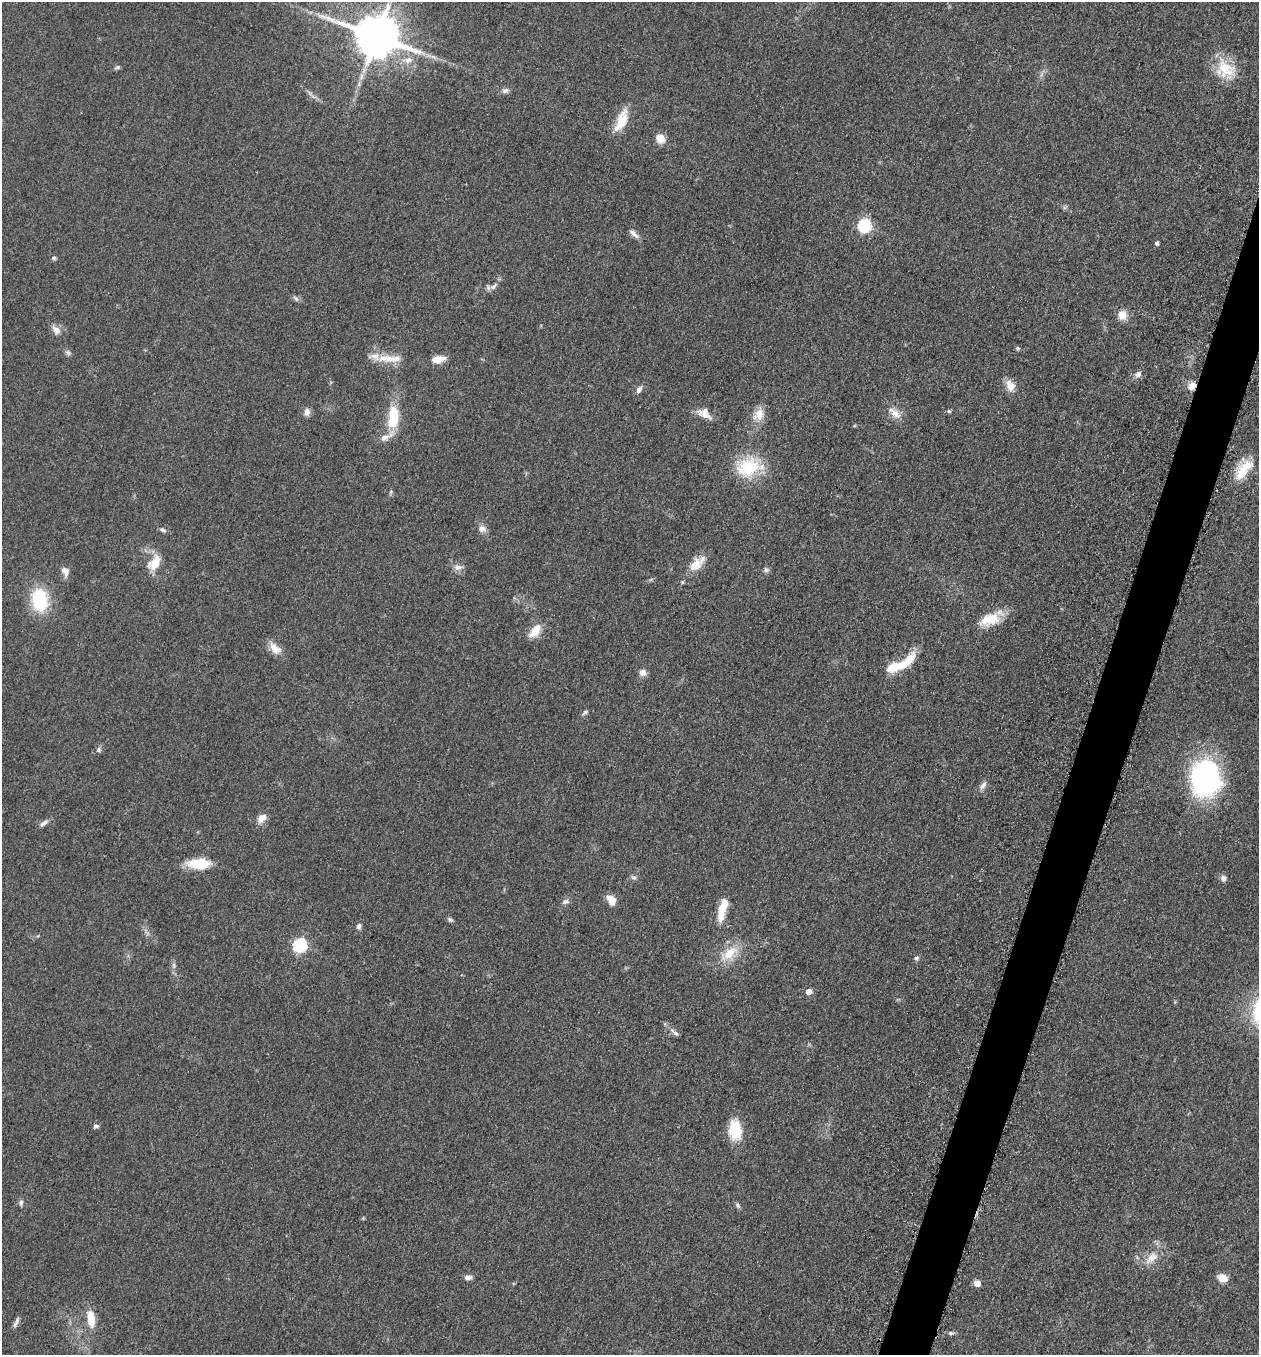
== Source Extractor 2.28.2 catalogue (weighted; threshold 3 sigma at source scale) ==
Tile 10 of 4 x 4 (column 2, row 3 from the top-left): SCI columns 1455-2711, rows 1370-2722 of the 5505 x 5461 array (HDU 1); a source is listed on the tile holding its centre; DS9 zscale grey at full resolution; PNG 1261 x 1357 px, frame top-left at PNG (2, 2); no overlay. Shown black and unused: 3% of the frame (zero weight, under 3 of 5 exposures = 3% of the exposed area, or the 3 px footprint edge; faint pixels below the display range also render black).
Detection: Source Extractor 2.28.2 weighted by HDU 2 'WHT'; one run over the whole footprint, this tile lists its part. Background 0.0606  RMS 0.0062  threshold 0.0279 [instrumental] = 3 sigma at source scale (4.5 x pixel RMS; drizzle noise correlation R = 1.50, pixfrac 1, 0.05/0.05 arcsec/px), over >= 5 px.
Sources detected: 83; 1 inside a brighter object's white glare — not listed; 7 inside a brighter listed object's ellipse — not listed separately; the other 75 listed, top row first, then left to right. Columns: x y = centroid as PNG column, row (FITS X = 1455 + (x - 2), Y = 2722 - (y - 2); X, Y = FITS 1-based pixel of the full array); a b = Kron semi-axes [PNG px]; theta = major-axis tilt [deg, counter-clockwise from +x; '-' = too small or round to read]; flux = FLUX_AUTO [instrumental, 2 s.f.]
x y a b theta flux
376 36 13 12 - 2500
408 60 11 9 29 4.9
117 67 8 5 21 1.2
1225 69 27 23 -38 19
505 90 9 7 7 2.2
621 121 27 11 67 15
660 138 11 10 - 6.4
865 225 6 6 - 87
636 235 9 7 -28 2.5
1157 243 4 4 - 1.8
54 258 6 4 0 1.1
493 286 12 6 43 2.8
296 298 10 5 -42 1.6
1122 315 13 12 - 6.1
56 330 13 9 -51 4.2
1017 348 7 5 -15 1
68 353 9 6 -37 1.7
389 359 20 12 2 10
438 359 17 9 10 6.4
1138 374 9 8 - 2.7
1010 386 16 12 -75 5.9
1192 386 10 8 41 5.2
639 390 11 6 60 2.4
949 411 6 5 - 0.84
307 412 11 7 -89 3
895 413 22 9 -41 6.1
759 414 18 13 54 8
705 415 24 7 -24 5.6
393 417 28 12 84 23
748 467 33 26 33 29
1243 469 29 13 50 16
482 529 10 9 - 3.5
163 530 9 5 -32 1.4
154 563 22 13 51 11
696 565 22 13 48 9.7
458 567 11 7 4 3.2
766 570 8 6 -76 1.5
65 571 14 9 -71 3.9
40 600 28 19 -81 31
990 619 29 15 19 15
535 631 21 10 53 8.6
275 648 18 11 -44 6.9
907 661 29 11 50 12
642 672 8 8 - 3.8
585 712 9 5 35 1.4
98 750 8 6 66 1.6
1205 778 36 32 86 120
983 785 13 6 49 2.8
262 818 14 10 40 4.9
43 823 14 6 38 2.4
199 864 25 11 -1 17
634 878 8 5 -6 1.5
1223 878 8 7 - 2.5
611 900 11 8 -57 6.8
566 902 10 6 20 2.1
721 912 27 9 82 11
450 919 7 5 -45 1.4
359 926 7 6 - 2.1
300 945 6 6 - 91
730 953 25 14 44 14
916 958 7 6 - 1.4
174 965 9 4 -82 1.7
808 992 5 5 - 5.7
676 1033 9 6 -39 1.9
96 1126 6 5 - 1.8
735 1130 23 14 -85 19
21 1203 8 5 83 1.5
738 1205 8 5 -43 1.3
1152 1258 17 11 43 8
468 1277 9 6 7 2.6
1223 1278 11 9 -25 6.8
977 1283 6 6 - 4.7
91 1319 20 9 -85 11
15 1324 10 6 63 2.1
951 1333 8 5 0 1.6
Overlapping masked pixels (flux is a lower limit): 1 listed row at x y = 1192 386